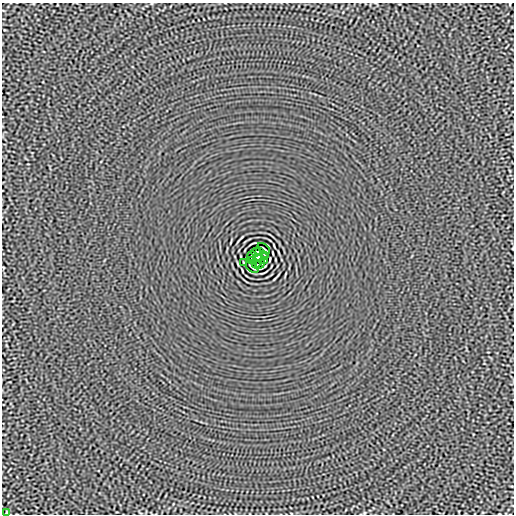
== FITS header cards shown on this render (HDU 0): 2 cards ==
NAXIS1  =                  512
NAXIS2  =                  512

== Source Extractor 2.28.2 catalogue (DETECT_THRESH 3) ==
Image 512 x 512 px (HDU 0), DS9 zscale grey, 1 PNG px = 1 image px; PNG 516 x 516 px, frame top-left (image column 1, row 512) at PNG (2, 3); each listed source drawn as its Kron ellipse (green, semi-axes under 4 px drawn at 4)
Background -2.90e-06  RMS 0.0015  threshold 0.00439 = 3 sigma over >= 5 px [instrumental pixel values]
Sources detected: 13; all 13 listed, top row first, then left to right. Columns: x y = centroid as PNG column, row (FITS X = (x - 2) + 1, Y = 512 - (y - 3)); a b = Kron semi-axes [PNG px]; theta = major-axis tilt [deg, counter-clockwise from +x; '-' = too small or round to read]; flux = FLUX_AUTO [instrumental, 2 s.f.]
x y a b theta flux
264 249 7 2 -40 0.11
256 252 5 2 - 0.064
260 252 4 2 - 0.098
251 256 4 2 - 0.078
265 256 4 2 - 0.079
258 258 4 4 - 3.7
251 260 3 2 - 0.084
265 260 4 2 - 0.079
243 263 4 2 - 0.082
256 264 4 2 - 0.083
260 264 5 2 - 0.087
252 267 7 2 -40 0.11
6 513 4 2 - 0.077
At the frame edge (FLAGS 8, measured only in part): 1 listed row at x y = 6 513